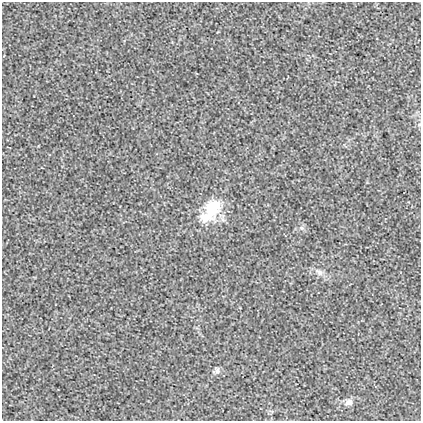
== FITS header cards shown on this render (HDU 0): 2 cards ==
NAXIS1  =                  419
NAXIS2  =                  419

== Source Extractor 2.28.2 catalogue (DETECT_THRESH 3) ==
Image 419 x 419 px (HDU 0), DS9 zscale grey, 1 PNG px = 1 image px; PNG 423 x 423 px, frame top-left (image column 1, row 419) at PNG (2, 2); no overlay
Background 0.00293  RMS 0.018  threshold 0.0533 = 3 sigma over >= 5 px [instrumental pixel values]
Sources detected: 6; all 6 listed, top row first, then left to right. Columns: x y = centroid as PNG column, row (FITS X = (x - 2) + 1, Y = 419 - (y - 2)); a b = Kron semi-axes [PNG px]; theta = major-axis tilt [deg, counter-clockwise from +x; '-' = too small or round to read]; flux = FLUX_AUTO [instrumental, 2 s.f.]
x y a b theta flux
212 208 25 18 47 43
207 217 21 13 37 20
302 228 6 5 - 2.7
319 272 15 7 -36 6.8
217 370 10 7 -84 3.3
349 402 10 8 23 6